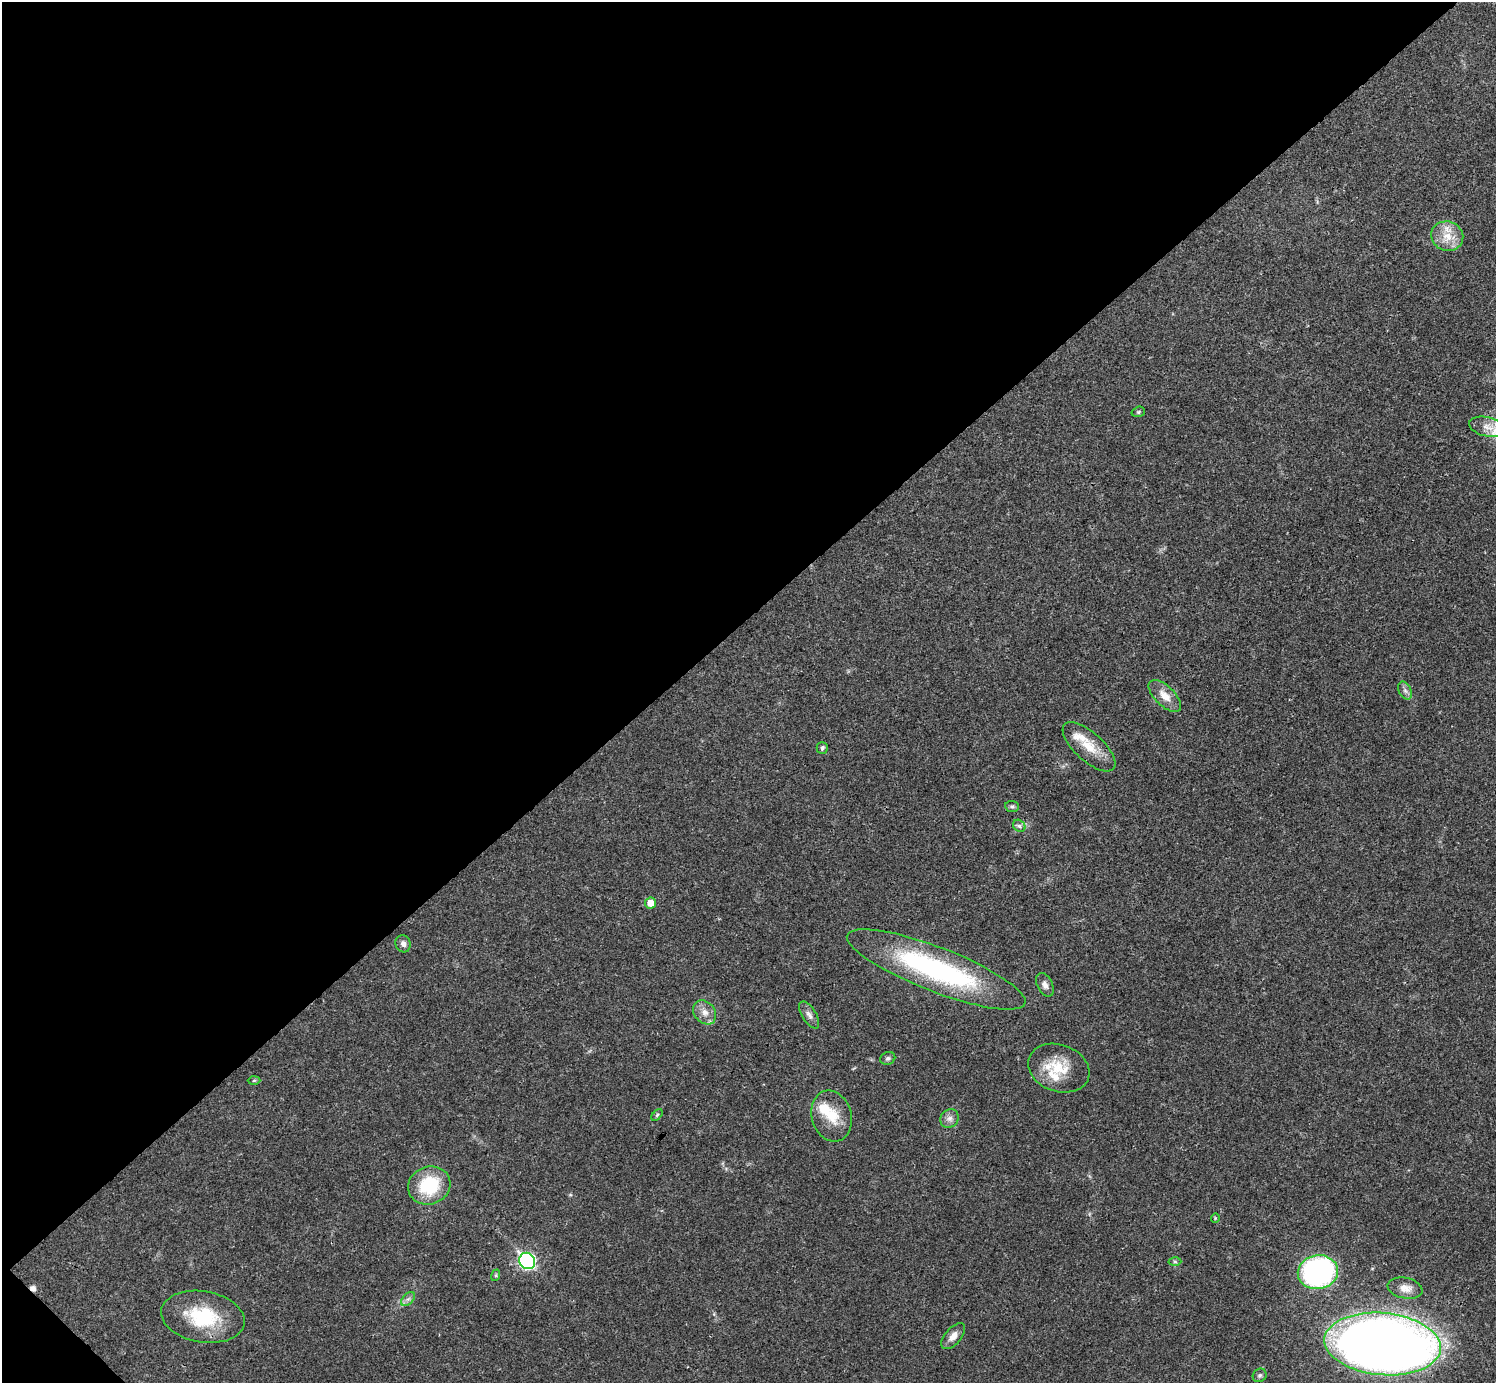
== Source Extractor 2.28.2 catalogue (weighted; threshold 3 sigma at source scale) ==
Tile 5 of 4 x 4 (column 1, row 2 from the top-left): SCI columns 2-1495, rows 2920-4300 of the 5981 x 5981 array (HDU 1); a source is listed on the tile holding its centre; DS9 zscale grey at full resolution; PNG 1498 x 1385 px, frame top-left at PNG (2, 2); each listed source drawn as its Kron ellipse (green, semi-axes under 4 px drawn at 4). Shown black and unused: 45% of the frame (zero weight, under 3 of 4 exposures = <1% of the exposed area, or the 3 px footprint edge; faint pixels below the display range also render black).
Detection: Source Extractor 2.28.2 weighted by HDU 2 'WHT'; one run over the whole footprint, this tile lists its part. Background 0.021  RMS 0.0022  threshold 0.01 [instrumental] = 3 sigma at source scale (4.5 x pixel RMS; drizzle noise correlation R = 1.50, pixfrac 1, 0.05/0.05 arcsec/px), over >= 5 px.
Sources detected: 38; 1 cosmic-ray / hot-pixel residue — neither listed nor drawn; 4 inside a brighter listed object's ellipse — not listed separately; the other 33 listed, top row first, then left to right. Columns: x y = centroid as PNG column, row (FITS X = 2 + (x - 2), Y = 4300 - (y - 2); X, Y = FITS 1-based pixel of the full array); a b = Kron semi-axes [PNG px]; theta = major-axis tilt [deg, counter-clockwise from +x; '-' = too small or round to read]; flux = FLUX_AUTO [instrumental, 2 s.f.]
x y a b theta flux
1447 236 16 14 -18 4.1
1138 412 7 5 16 0.36
1487 427 19 9 -12 2.2
1405 690 9 6 -63 0.79
1165 696 20 10 -44 2.9
1089 747 33 14 -42 5.4
822 748 6 5 - 0.55
1012 806 7 5 -8 0.45
1019 826 7 5 -43 0.59
651 903 5 5 - 2.5
403 944 9 7 -70 1
936 969 95 22 -21 43
1045 985 12 7 -64 1.1
705 1012 13 10 -50 1.9
809 1015 15 7 -58 1.2
888 1058 8 6 23 0.54
1059 1068 31 23 -20 8
254 1080 6 4 2 0.31
657 1115 7 4 47 0.35
832 1116 26 19 -74 6.2
950 1119 10 8 44 1.2
429 1185 21 18 20 12
1215 1218 5 3 - 0.22
527 1261 8 7 - 48
1175 1262 6 4 -1 0.37
1318 1272 20 17 8 55
496 1275 6 4 72 0.28
1405 1288 17 10 -11 2.2
408 1299 8 5 44 0.7
203 1317 42 25 -10 14
953 1336 16 8 49 1.7
1382 1344 58 31 -5 340
1260 1375 7 6 - 0.53
Overlapping masked pixels (flux is a lower limit): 1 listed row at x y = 1089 747